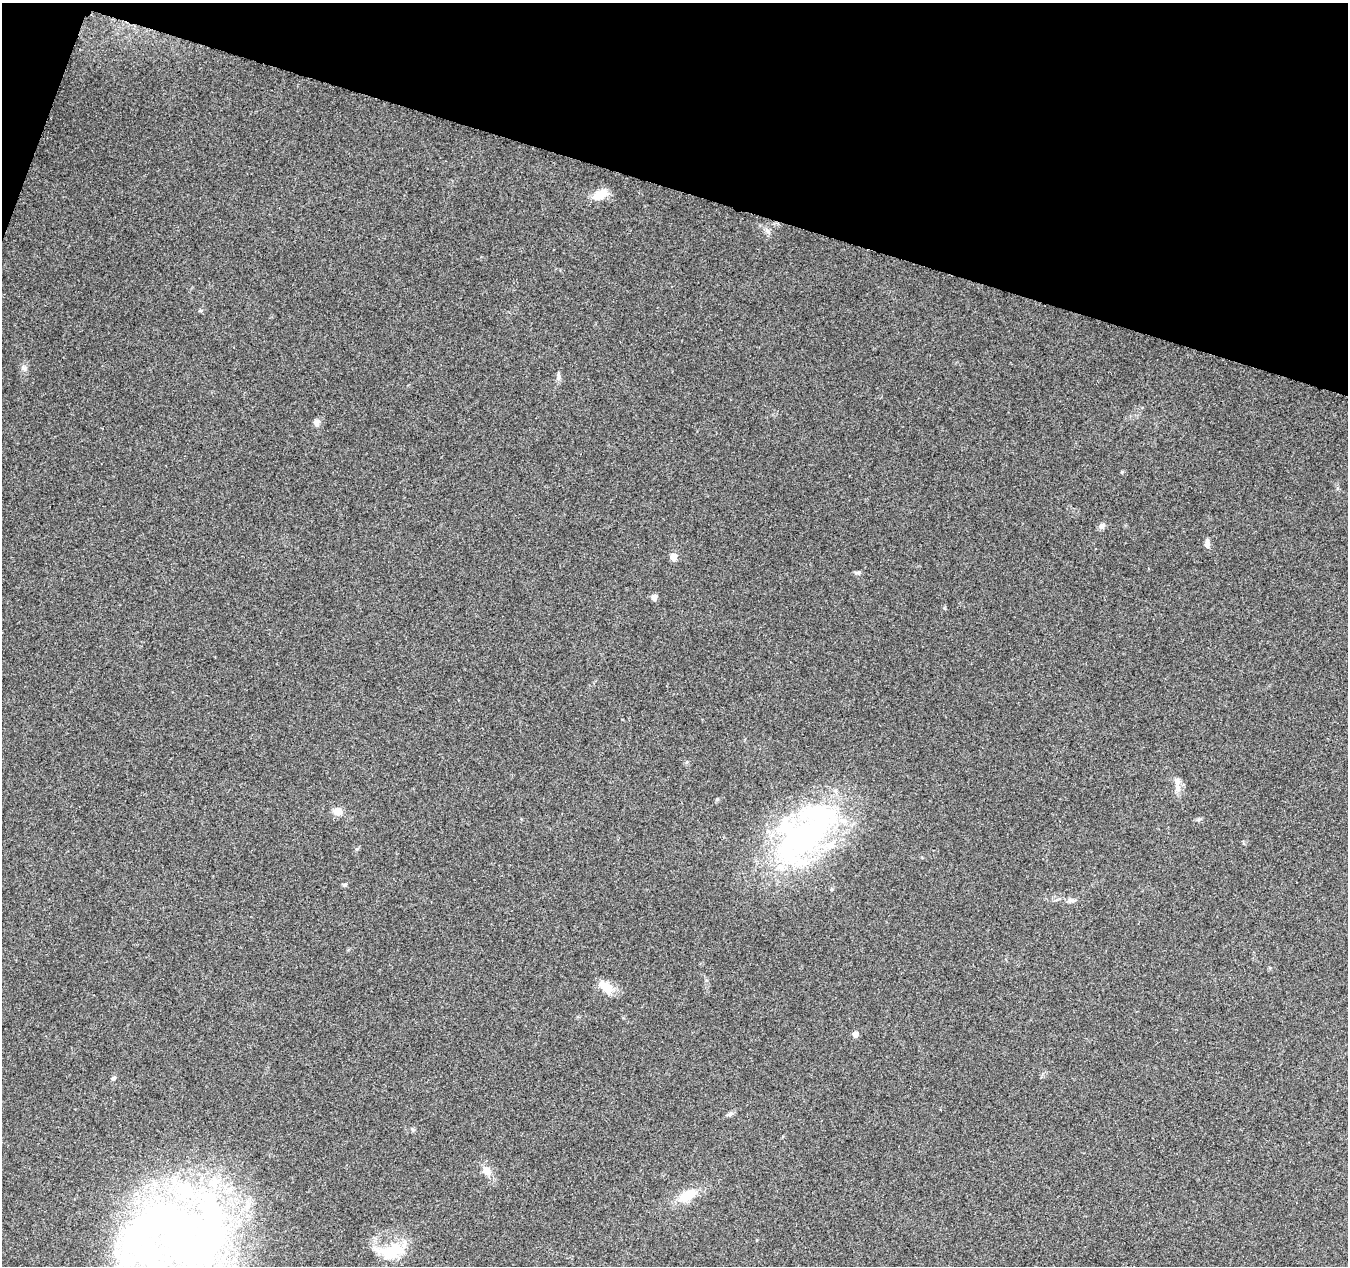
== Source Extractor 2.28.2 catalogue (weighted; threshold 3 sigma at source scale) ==
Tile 2 of 4 x 4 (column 2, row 1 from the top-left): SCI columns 1365-2710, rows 4077-5340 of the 5411 x 5567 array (HDU 1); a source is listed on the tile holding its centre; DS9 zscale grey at full resolution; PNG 1350 x 1268 px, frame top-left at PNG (2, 3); no overlay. Shown black and unused: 15% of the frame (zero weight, under 3 of 5 exposures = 1% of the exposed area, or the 3 px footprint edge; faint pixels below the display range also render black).
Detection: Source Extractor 2.28.2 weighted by HDU 2 'WHT'; one run over the whole footprint, this tile lists its part. Background 0.103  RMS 0.0053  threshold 0.0238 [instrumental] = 3 sigma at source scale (4.5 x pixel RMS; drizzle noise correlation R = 1.50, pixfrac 1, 0.0396/0.0396 arcsec/px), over >= 5 px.
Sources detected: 26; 3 inside a brighter object's white glare — not listed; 1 inside a brighter listed object's ellipse — not listed separately; the other 22 listed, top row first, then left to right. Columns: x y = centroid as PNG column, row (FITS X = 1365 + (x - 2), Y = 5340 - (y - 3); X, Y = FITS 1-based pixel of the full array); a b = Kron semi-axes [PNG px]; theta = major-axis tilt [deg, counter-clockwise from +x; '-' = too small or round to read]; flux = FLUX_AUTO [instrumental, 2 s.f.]
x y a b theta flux
600 195 20 10 29 7.4
23 368 7 4 -18 1.1
559 376 11 5 88 1.6
316 422 7 7 - 2.9
1102 526 8 7 - 2
1207 543 13 6 89 2
673 557 5 5 - 6.6
858 573 8 5 1 1.2
654 597 5 5 - 3.1
1177 788 12 6 85 2.9
338 811 9 8 - 4.7
803 837 88 58 39 150
345 885 6 5 - 0.88
1071 900 14 4 0 1.8
607 987 18 13 -39 7.7
855 1034 5 4 - 3.7
113 1078 6 5 - 1.1
729 1114 9 5 26 1.2
486 1171 10 9 - 5
687 1196 25 12 30 11
153 1223 165 86 50 300
390 1251 39 18 10 19
Isophote crosses this tile's border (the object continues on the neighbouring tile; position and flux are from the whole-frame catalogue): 1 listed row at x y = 153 1223
Unlisted compact peaks at least as high as the median listed source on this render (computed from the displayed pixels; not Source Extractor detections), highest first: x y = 1122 472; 717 799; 768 231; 1199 819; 357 849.